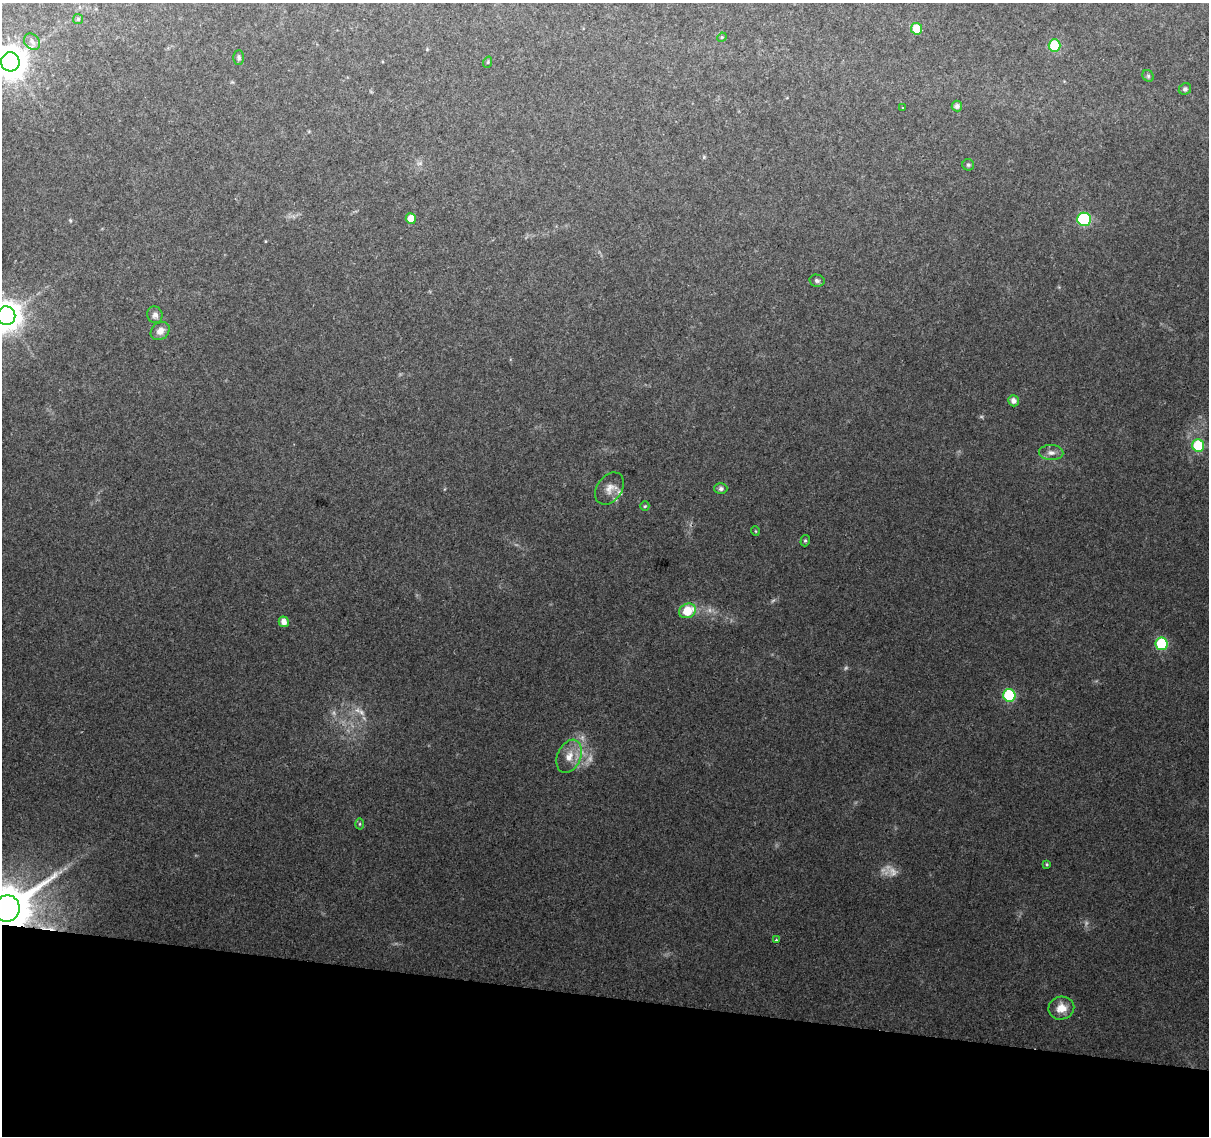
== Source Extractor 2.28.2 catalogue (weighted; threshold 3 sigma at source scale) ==
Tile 15 of 4 x 4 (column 3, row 4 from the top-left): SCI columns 2415-3621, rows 225-1358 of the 4835 x 5046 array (HDU 1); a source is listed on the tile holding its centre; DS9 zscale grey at full resolution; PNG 1211 x 1138 px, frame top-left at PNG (2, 3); each listed source drawn as its Kron ellipse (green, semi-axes under 4 px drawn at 4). Shown black and unused: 12% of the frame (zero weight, under 2 of 3 exposures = <1% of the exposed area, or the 3 px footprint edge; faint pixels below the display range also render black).
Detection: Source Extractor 2.28.2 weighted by HDU 2 'WHT'; one run over the whole footprint, this tile lists its part. Background 0.138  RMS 0.0098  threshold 0.0441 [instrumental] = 3 sigma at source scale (4.5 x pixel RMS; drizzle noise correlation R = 1.50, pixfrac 1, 0.0396/0.0396 arcsec/px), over >= 5 px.
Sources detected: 48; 9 too faint to see at this stretch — neither listed nor drawn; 2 inside a brighter listed object's ellipse — not listed separately; the other 37 listed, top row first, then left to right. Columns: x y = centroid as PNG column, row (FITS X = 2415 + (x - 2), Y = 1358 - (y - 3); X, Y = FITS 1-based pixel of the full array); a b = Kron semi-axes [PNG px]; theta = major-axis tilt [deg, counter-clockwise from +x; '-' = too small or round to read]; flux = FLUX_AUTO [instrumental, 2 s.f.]
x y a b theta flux
78 19 5 5 - 1.5
917 29 6 5 - 26
722 37 5 4 - 1
32 42 9 7 -46 4.2
1055 46 6 6 - 51
239 58 7 5 -90 1.9
10 62 9 9 - 1800
488 62 6 3 72 0.98
1148 76 6 5 - 1.7
1185 89 6 5 - 2.2
957 106 5 5 - 3.2
903 107 3 2 - 1.2
968 165 6 5 - 1.7
411 218 5 5 - 12
1084 219 7 6 - 110
817 281 7 6 - 2.1
155 315 8 7 - 4.4
6 316 9 9 - 1500
160 331 10 8 40 7.2
1014 401 6 5 - 5
1198 446 6 6 - 54
1051 453 12 7 -2 5.3
610 488 18 12 55 9.6
721 489 6 5 - 2.5
645 506 5 4 - 1.1
755 531 5 3 - 0.76
805 541 6 4 74 1.5
687 611 9 7 23 25
284 622 5 5 - 7.1
1161 644 6 6 - 70
1009 695 6 6 - 73
569 756 17 11 67 13
360 824 5 3 - 1.1
1047 864 4 3 - 1.1
7 909 13 12 - 6400
776 940 3 3 - 2.4
1061 1008 13 11 12 12
Overlapping masked pixels (flux is a lower limit): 1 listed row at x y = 7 909
Isophote crosses this tile's border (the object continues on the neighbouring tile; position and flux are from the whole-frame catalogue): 3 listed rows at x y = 10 62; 6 316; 7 909